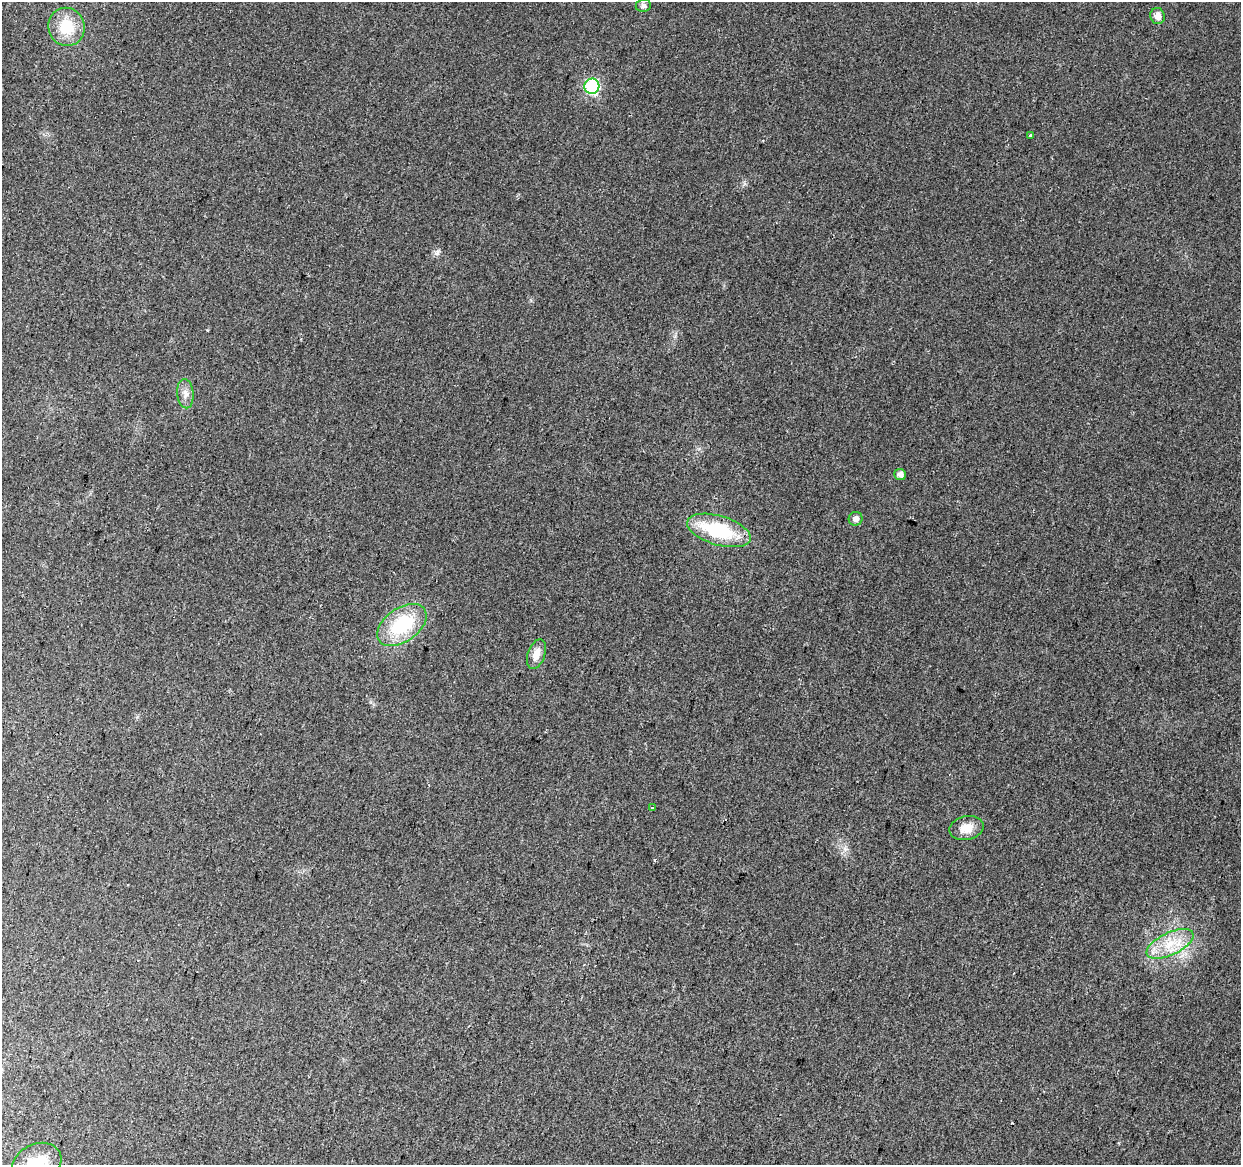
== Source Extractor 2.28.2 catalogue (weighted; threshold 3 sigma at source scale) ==
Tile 7 of 4 x 4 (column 3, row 2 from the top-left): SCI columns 2485-3723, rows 2612-3774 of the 4961 x 5162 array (HDU 1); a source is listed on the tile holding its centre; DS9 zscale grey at full resolution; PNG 1243 x 1167 px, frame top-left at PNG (2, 2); each listed source drawn as its Kron ellipse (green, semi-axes under 4 px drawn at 4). Shown black and unused: <1% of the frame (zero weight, under 2 of 3 exposures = <1% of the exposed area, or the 3 px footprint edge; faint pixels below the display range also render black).
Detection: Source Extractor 2.28.2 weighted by HDU 2 'WHT'; one run over the whole footprint, this tile lists its part. Background 0.028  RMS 0.0057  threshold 0.0257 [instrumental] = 3 sigma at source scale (4.5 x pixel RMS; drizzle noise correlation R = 1.50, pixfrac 1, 0.0396/0.0396 arcsec/px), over >= 5 px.
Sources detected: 16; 1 cosmic-ray / hot-pixel residue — neither listed nor drawn; the other 15 listed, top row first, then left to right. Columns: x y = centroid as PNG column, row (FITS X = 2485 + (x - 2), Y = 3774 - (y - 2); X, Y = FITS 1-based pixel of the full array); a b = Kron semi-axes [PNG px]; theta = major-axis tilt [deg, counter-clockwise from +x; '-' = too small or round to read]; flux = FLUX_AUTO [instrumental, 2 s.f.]
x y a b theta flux
643 6 8 6 6 2.2
1158 16 8 7 - 4.3
66 27 19 18 - 18
592 86 8 7 - 63
1031 135 3 3 - 1.4
185 394 14 8 -85 3.8
900 474 6 5 - 2.9
856 519 7 6 - 2.7
719 530 33 14 -16 41
402 625 28 17 35 35
536 654 15 8 71 5.7
652 807 3 3 - 6.9
966 828 17 11 12 7.5
1170 944 25 11 25 15
37 1164 26 19 28 23
Isophote crosses this tile's border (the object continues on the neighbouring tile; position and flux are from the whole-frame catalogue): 1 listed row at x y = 37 1164
Unlisted compact peaks at least as high as the median listed source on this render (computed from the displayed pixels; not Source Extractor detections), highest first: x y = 436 253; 675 336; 845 849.